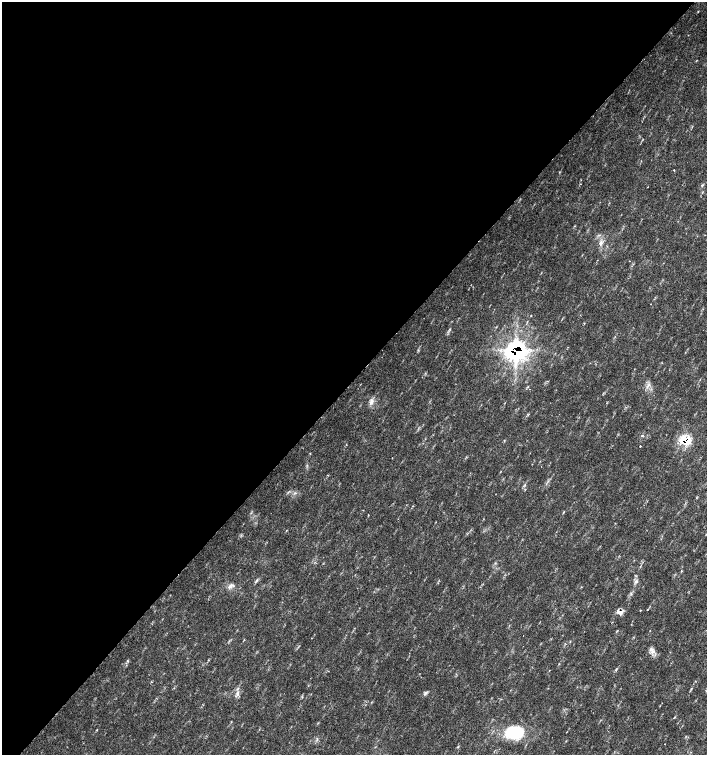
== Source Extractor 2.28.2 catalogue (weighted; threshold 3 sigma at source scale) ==
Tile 5 of 4 x 4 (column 1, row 2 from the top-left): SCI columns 226-1634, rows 3013-4517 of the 6023 x 6029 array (HDU 1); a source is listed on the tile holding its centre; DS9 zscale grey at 2 x 2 block average (1 PNG px = mean of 2 x 2 image px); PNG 709 x 757 px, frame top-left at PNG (2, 2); no overlay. Shown black and unused: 50% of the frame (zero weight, under 2 of 3 exposures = <1% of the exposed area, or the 3 px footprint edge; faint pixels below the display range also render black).
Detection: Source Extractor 2.28.2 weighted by HDU 2 'WHT'; one run over the whole footprint, this tile lists its part. Background 0.0337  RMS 0.0041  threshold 0.0184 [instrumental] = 3 sigma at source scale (4.5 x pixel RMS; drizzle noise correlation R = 1.50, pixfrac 1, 0.0396/0.0396 arcsec/px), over >= 5 px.
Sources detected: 29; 1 cosmic-ray / hot-pixel residue — not listed; the other 28 listed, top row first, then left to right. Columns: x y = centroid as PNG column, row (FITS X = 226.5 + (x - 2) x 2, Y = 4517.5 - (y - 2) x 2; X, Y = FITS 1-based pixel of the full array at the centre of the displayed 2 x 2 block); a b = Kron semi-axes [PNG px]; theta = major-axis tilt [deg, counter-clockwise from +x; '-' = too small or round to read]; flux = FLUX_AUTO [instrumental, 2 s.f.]
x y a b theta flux
674 170 2 2 - 1.1
702 185 4 3 - 1.1
601 243 8 5 74 3.8
531 316 2 2 - 0.51
516 351 16 15 - 130
647 386 6 2 51 1.3
371 402 10 4 75 4.1
685 440 10 8 -24 25
640 446 2 2 - 0.9
310 453 2 2 - 0.56
681 571 3 2 - 0.89
256 581 9 2 57 1.5
636 581 5 3 - 1.9
230 586 9 5 44 3.5
640 610 2 2 - 0.77
621 612 8 6 18 4.4
617 631 3 2 - 0.62
653 651 10 6 -80 4.8
127 661 3 3 - 0.84
616 670 3 2 - 0.75
691 689 3 2 - 0.81
238 693 4 3 - 1.6
425 694 4 3 - 1.5
231 722 3 2 - 0.5
96 730 3 2 - 0.45
514 732 23 16 -4 40
317 739 3 2 - 0.85
665 744 2 2 - 0.87
Overlapping masked pixels (flux is a lower limit): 3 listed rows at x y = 516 351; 685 440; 621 612
Diffuse or blended objects may show on this block-average render without a row.